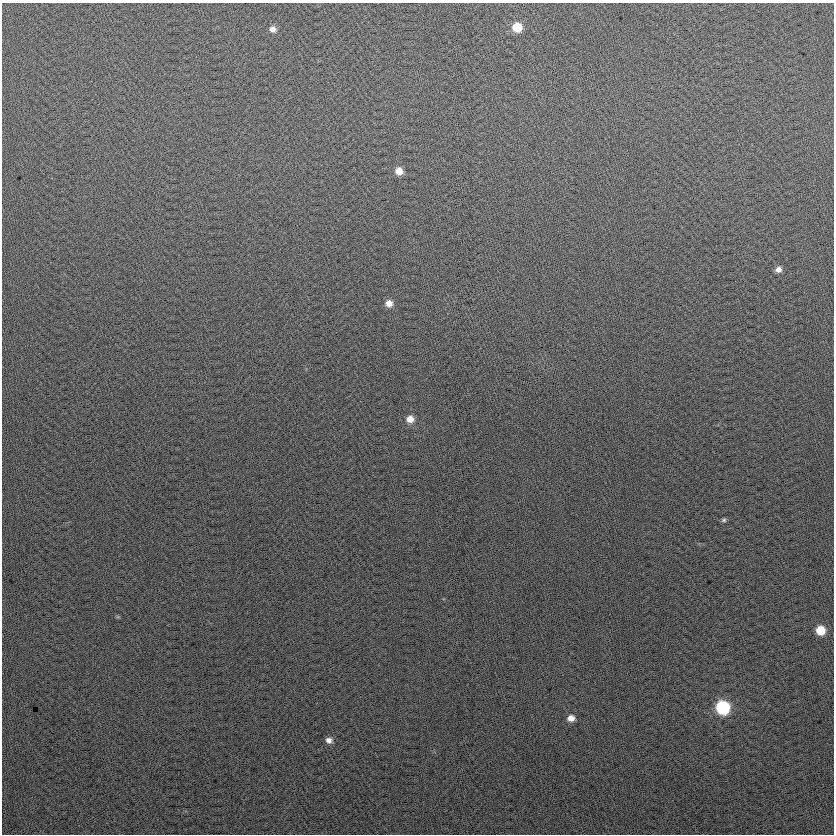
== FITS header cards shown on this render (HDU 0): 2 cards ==
NAXIS1  =                  832
NAXIS2  =                  832

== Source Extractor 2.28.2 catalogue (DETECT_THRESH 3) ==
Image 832 x 832 px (HDU 0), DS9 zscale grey, 1 PNG px = 1 image px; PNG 836 x 836 px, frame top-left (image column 1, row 832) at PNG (2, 3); no overlay
Background 26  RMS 14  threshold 42.9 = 3 sigma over >= 5 px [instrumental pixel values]
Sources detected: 11; all 11 listed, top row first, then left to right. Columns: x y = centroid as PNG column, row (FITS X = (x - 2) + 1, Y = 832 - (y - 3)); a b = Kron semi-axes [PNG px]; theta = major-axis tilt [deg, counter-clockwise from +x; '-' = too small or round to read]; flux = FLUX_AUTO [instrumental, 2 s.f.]
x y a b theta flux
517 27 8 8 - 22000
273 29 8 7 - 4700
399 171 7 7 - 9800
778 269 6 6 - 4400
389 303 8 7 - 7400
410 419 8 8 - 8700
724 520 6 5 - 1900
820 630 8 7 - 20000
723 707 8 8 - 100000
571 718 8 7 - 6800
329 740 8 6 -16 4800